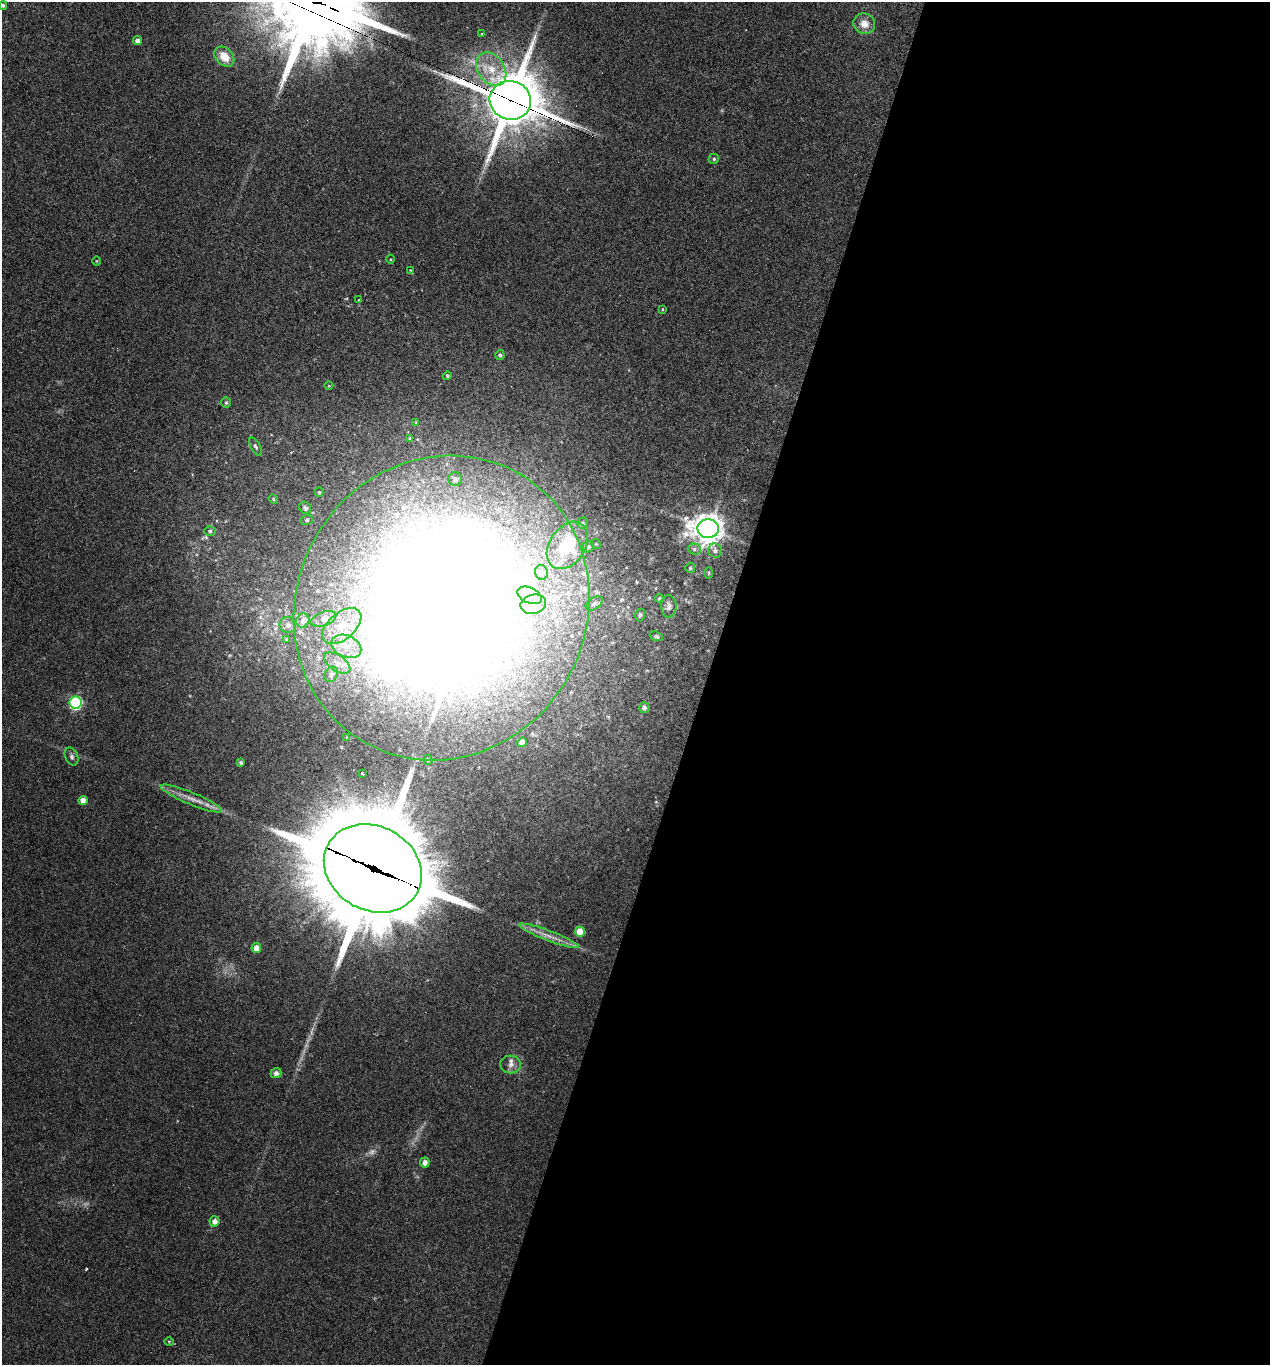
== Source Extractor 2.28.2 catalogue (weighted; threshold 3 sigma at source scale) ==
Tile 12 of 4 x 4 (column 4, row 3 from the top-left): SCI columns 3935-5202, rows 1381-2743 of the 5526 x 5510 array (HDU 1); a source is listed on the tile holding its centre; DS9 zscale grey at full resolution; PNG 1272 x 1367 px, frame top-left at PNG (2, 2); each listed source drawn as its Kron ellipse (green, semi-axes under 4 px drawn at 4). Shown black and unused: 45% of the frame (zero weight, under 3 of 4 exposures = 4% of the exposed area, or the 3 px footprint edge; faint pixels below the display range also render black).
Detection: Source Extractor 2.28.2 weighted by HDU 2 'WHT'; one run over the whole footprint, this tile lists its part. Background 0.0797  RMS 0.0055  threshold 0.0248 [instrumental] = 3 sigma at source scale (4.5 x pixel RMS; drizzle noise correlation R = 1.50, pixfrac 1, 0.05/0.05 arcsec/px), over >= 5 px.
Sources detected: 82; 2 too faint to see at this stretch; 3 inside a brighter object's white glare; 2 cosmic-ray / hot-pixel residue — neither listed nor drawn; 4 inside a brighter listed object's ellipse — not listed separately; the other 71 listed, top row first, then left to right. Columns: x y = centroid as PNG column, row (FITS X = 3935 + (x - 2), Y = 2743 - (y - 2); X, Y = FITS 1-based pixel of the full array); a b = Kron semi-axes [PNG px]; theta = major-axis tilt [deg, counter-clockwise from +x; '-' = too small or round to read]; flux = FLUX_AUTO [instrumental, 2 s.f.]
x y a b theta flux
3 5 4 3 - 1
864 24 11 10 - 5.8
481 34 3 3 - 0.44
138 41 4 4 - 2.5
224 57 11 8 -46 8.3
491 69 18 13 -55 11
510 100 21 19 -16 3000
714 159 5 5 - 0.92
391 259 4 3 - 0.47
96 261 5 3 - 0.41
410 270 4 3 - 0.37
359 300 4 3 - 0.43
662 309 4 3 - 0.52
500 355 5 4 - 0.92
447 376 4 4 - 0.83
329 386 4 3 - 0.41
226 402 5 4 - 0.82
416 422 4 4 - 0.5
410 438 4 3 - 0.5
255 447 10 5 -61 1.3
455 479 7 6 - 2.4
319 492 4 4 - 0.7
273 499 5 4 - 0.64
305 508 6 5 - 1.5
307 520 6 5 - 1.1
583 523 5 5 - 1.1
708 529 10 9 - 720
210 531 6 5 - 1
596 544 5 4 - 0.61
567 545 26 18 56 32
588 547 6 5 - 1.3
694 549 6 5 - 1.3
715 550 7 6 - 2.1
690 568 5 5 - 0.9
541 572 7 6 - 1.4
709 573 5 3 - 0.54
529 595 13 8 -24 4.3
659 598 4 3 - 0.56
594 603 9 5 33 1.6
533 604 13 9 12 6.2
669 606 11 7 -88 2.7
442 608 155 145 58 1400
640 615 6 5 - 1.1
323 619 13 7 19 2.2
303 621 7 6 - 1.6
288 625 8 8 - 1.8
342 626 23 13 40 11
656 636 7 4 -20 1.1
286 640 4 3 - 0.76
346 646 16 11 -24 7.1
337 663 15 7 -35 4.1
331 674 8 6 58 1.7
76 703 6 6 - 78
644 708 5 5 - 1.7
347 737 3 3 - 0.49
522 742 5 4 - 5
72 757 9 6 -66 1.6
428 760 5 4 - 0.78
241 762 4 4 - 0.93
362 774 3 3 - 1.8
191 799 33 6 -23 6.4
83 800 4 4 - 4.1
373 868 51 42 -29 11000
580 932 5 5 - 11
549 936 32 5 -21 6
256 948 5 5 - 4.4
511 1064 10 8 -8 2.8
276 1073 5 5 - 2
425 1163 5 4 - 3
215 1221 5 5 - 2.9
169 1342 4 4 - 0.54
Overlapping masked pixels (flux is a lower limit): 3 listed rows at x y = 510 100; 442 608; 373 868